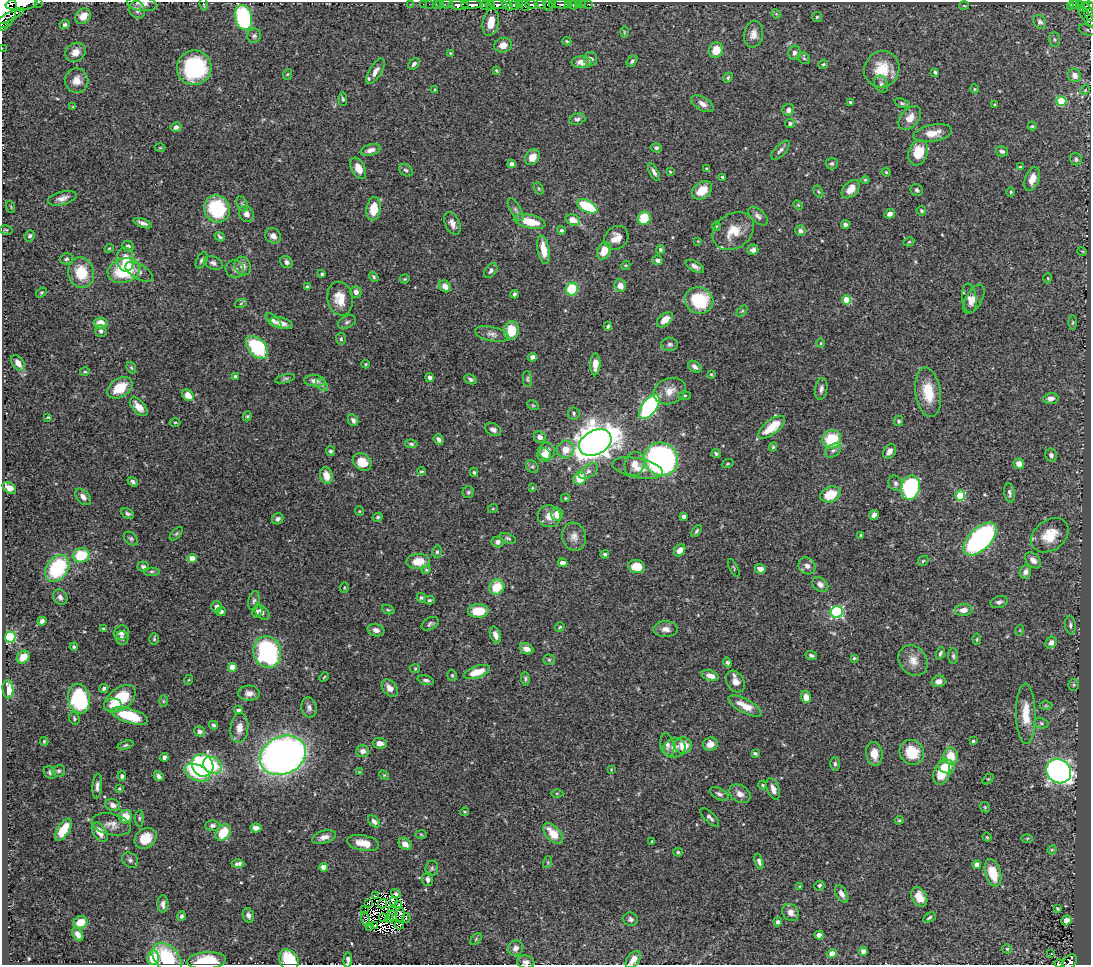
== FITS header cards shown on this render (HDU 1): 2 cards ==
NAXIS1  =                 1089
NAXIS2  =                  963

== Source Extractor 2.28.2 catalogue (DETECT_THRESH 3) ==
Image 1089 x 963 px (HDU 1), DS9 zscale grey, 1 PNG px = 1 image px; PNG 1093 x 967 px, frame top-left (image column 1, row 963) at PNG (2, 2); each listed source drawn as its Kron ellipse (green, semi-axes under 4 px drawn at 4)
Background 0.536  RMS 0.019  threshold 0.0584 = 3 sigma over >= 5 px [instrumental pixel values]
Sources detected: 527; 8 with non-positive FLUX_AUTO (blend fragments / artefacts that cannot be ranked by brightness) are neither listed nor drawn; of the other 519, the 500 brightest by FLUX_AUTO listed and drawn (19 fainter detections omitted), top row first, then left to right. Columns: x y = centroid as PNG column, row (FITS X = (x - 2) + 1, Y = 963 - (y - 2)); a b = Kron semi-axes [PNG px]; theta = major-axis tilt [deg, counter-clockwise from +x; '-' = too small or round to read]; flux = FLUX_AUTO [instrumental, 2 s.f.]
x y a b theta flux
38 2 2 2 - 26
22 3 16 6 8 1200
142 4 15 7 -7 7.4
204 4 6 3 -80 1.3
411 4 2 2 - 6.7
423 4 2 2 - 10
429 4 2 2 - 8
436 4 2 2 - 7.3
440 4 2 2 - 3.5
447 4 6 2 0 14
498 4 9 4 -3 410
519 4 3 3 - 36
541 4 5 3 - 210
553 4 3 3 - 150
561 4 8 3 -1 140
579 4 3 3 - 31
583 4 2 2 - 3.5
589 4 3 3 - 23
1074 4 5 3 - 71
1079 4 3 3 - 75
458 5 10 4 -5 700
472 5 11 3 2 540
491 5 4 3 - 100
507 5 7 3 -54 140
514 5 5 3 - 200
524 5 6 2 -52 140
531 5 6 3 0 33
569 5 3 2 - 63
573 5 4 3 - 19
486 6 6 4 -21 82
548 6 6 2 -60 59
964 6 5 3 - 1.2
1071 6 3 2 - 34
1089 6 5 4 - 120
1081 8 4 3 - 26
5 10 18 11 81 2500
137 10 9 7 -64 5.3
1088 12 10 3 -68 110
776 14 5 4 - 1.4
10 16 15 3 27 470
83 16 8 7 - 13
817 17 5 5 - 1.7
1086 17 12 4 -51 95
244 18 12 8 -77 150
491 22 14 8 79 17
1040 22 7 6 - 3.4
65 24 5 4 - 2.9
3 27 3 3 - 100
1087 30 8 5 -18 2.9
624 32 6 4 90 1.7
754 34 13 9 80 10
254 36 7 7 - 3.6
1054 39 7 5 -88 3.2
567 41 4 3 - 1.5
503 45 9 7 15 9.2
2 48 2 2 - 4.3
716 50 8 7 - 21
75 52 11 9 37 12
450 53 3 3 - 1.3
794 53 7 6 - 4.9
804 58 7 5 -43 2.3
591 59 7 6 - 4.9
632 61 6 4 50 3
582 62 10 6 -1 8.6
414 64 7 4 46 3.4
823 64 5 4 - 1.7
194 68 17 17 - 140
882 69 18 17 - 35
496 70 3 3 - 1.3
375 71 15 6 59 9.3
935 72 4 3 - 2.3
288 74 5 3 - 1.3
1075 75 7 6 - 8.3
728 78 5 4 - 1.8
77 80 12 11 - 14
881 84 9 6 -63 4.2
435 89 3 3 - 1.3
974 89 4 4 - 1.4
1085 90 5 3 - 1.3
343 99 7 4 -86 2.2
1061 101 5 5 - 49
850 102 4 3 - 1.8
902 103 8 4 -18 2.6
702 104 12 6 -31 7.3
995 105 3 3 - 1.3
73 107 4 3 - 1.6
788 110 6 5 - 5.2
910 118 14 9 49 13
577 119 8 5 15 4.2
790 123 5 4 - 3.1
1032 126 4 4 - 1.5
176 127 5 5 - 4.5
933 133 19 8 10 17
160 148 5 3 - 1.2
656 148 5 4 - 3.2
370 150 10 5 16 6.8
780 150 12 5 46 4.5
1002 151 6 5 - 3
918 153 13 9 69 31
532 157 8 6 55 15
1076 159 6 5 - 3.1
832 163 6 6 - 2.6
512 164 4 4 - 4.5
1020 167 4 4 - 1.7
358 168 11 6 -64 15
707 169 4 4 - 1.6
406 170 7 5 -40 3
654 172 9 4 -62 4
670 172 3 3 - 1.1
886 172 4 4 - 1.6
722 177 3 3 - 1.8
1032 179 12 7 70 14
865 180 4 4 - 1.6
539 189 6 4 -59 1.6
851 189 11 7 46 13
702 190 11 8 37 22
917 190 6 5 - 3.1
818 191 6 4 -59 1.8
1011 192 4 4 - 1.6
62 198 15 6 15 8.1
242 204 8 5 -64 3
798 205 6 3 -45 1.4
587 206 11 5 -27 78
11 207 6 3 -72 1.4
217 209 14 12 -64 94
374 209 12 7 82 27
516 210 13 5 -60 4.7
921 211 5 4 - 2.3
246 214 8 7 - 8.9
890 214 5 4 - 5.7
758 216 12 6 -42 5.2
644 218 7 6 - 37
573 220 7 5 -19 15
530 222 16 6 -13 32
143 223 10 4 -19 5.4
452 223 12 7 -64 7.8
845 225 4 4 - 6.1
716 226 5 3 - 1.2
6 230 6 5 - 1.9
561 230 4 4 - 2
733 231 22 17 35 29
800 231 5 5 - 3.5
30 236 6 5 - 2.8
273 236 8 7 - 7.5
220 237 5 3 - 2.3
616 238 13 11 45 13
698 241 4 4 - 1.1
909 242 5 4 - 1.5
128 246 6 5 - 3.4
109 248 4 3 - 1.4
660 249 4 4 - 2.9
543 250 14 6 -80 21
753 250 5 5 - 3.8
604 251 9 6 67 21
1082 251 5 3 - 1.1
66 259 6 5 - 2.7
125 259 12 8 -85 22
202 260 9 5 62 3.2
658 260 5 5 - 3.6
286 262 6 5 - 4.1
213 263 10 6 -22 5
626 265 5 3 - 1.3
243 266 10 8 -62 9.6
695 266 10 5 -29 4.9
235 269 9 9 - 5.2
124 271 16 12 15 76
491 271 8 5 52 3.8
139 272 15 7 -29 6.6
81 273 15 13 -77 39
322 274 3 3 - 1.8
374 277 6 4 -56 2.5
1048 278 5 3 - 1.3
405 279 5 4 - 1.5
445 286 6 5 - 10
620 286 6 5 - 9.6
307 287 4 4 - 2.8
572 289 6 6 - 64
41 292 6 4 35 1.8
356 292 6 5 - 5.6
514 294 4 3 - 2.8
969 298 14 7 -83 7.1
340 299 17 12 -79 24
974 299 16 8 60 9.8
699 300 14 13 - 72
846 300 4 4 - 30
241 303 6 4 20 1.8
742 311 6 4 45 1.7
665 320 9 6 40 11
274 321 9 5 -41 3.7
347 322 9 6 25 3.8
101 323 7 6 - 16
281 323 12 5 -15 8.5
1073 323 7 3 89 1.8
608 326 4 2 - 2.2
511 330 9 7 83 34
101 331 6 6 - 3.4
492 334 17 7 -12 7.9
341 339 6 5 - 2.1
821 343 4 3 - 1.4
670 344 8 7 - 3.8
257 348 14 8 -47 89
532 357 5 4 - 5
18 363 9 5 -57 10
366 364 4 4 - 1.4
595 364 11 5 88 11
695 367 7 5 -37 5.6
131 368 6 4 -68 1.8
85 372 5 3 - 1.5
711 374 4 3 - 1.4
235 377 3 3 - 3.3
430 378 4 4 - 4
285 379 10 4 13 2.4
471 379 6 4 -22 3.2
528 379 8 4 -85 2.5
315 381 11 6 -7 6.7
322 385 7 4 -45 3.1
120 388 14 9 34 33
821 389 11 6 81 4.7
670 391 17 12 21 18
928 392 25 12 -81 36
188 395 6 5 - 15
685 395 6 3 2 1.5
1051 399 7 5 8 7.4
533 405 6 4 -30 1.5
139 407 11 6 -48 13
649 407 14 7 55 230
574 413 6 6 - 2.7
247 416 5 4 - 1.6
48 417 3 2 - 1.2
353 420 6 5 - 4.1
899 421 5 4 - 2.8
175 422 5 3 - 1.3
772 427 16 7 38 34
493 430 8 6 -27 5.1
540 437 6 5 - 6.6
439 439 6 4 -50 4.3
832 439 10 9 - 52
595 442 17 12 29 1900
411 444 6 4 -8 2.7
773 447 4 4 - 1.6
566 449 9 8 - 16
330 451 5 4 - 2.9
547 451 8 8 - 10
833 451 9 6 35 3.9
889 451 8 5 58 8.7
716 453 5 4 - 2.2
544 455 7 6 - 19
1051 455 6 5 - 3.5
661 459 17 16 - 310
362 462 10 8 -37 23
635 464 12 9 70 13
728 464 6 4 20 1.6
1019 464 5 5 - 11
532 467 7 5 -50 2.8
637 468 26 9 -11 20
421 471 4 3 - 1.6
588 471 11 6 31 5.1
474 472 5 4 - 2.2
326 475 8 6 -75 14
580 478 7 6 - 31
133 482 5 4 - 3.5
896 483 8 7 - 4.1
9 488 7 5 -33 11
532 488 3 2 - 1
910 488 12 9 76 180
468 492 6 5 - 2.3
1009 493 10 5 -83 3.4
830 494 10 7 22 33
960 496 5 5 - 73
83 497 9 6 -50 6.8
565 498 4 3 - 1.6
493 508 5 3 - 1.2
359 511 4 4 - 1.3
127 514 7 4 -27 2.9
557 514 6 6 - 17
874 515 5 4 - 6
549 516 11 11 - 12
683 516 4 4 - 3.8
378 517 5 4 - 2.1
278 519 6 5 - 4.1
696 531 7 3 54 2.2
176 534 8 4 45 2.2
861 535 3 3 - 1.7
1050 535 20 15 38 32
574 537 14 12 -74 10
131 538 8 5 -38 2.8
508 538 8 4 -19 2.4
980 539 20 11 44 280
498 542 6 5 - 6
680 550 6 5 - 11
437 552 6 5 - 2.5
605 554 4 4 - 2.3
81 555 8 7 - 42
192 558 4 4 - 20
1033 560 9 6 -44 7.3
418 561 12 7 4 21
923 561 6 4 44 2
563 563 5 4 - 7.8
807 566 9 8 - 6.3
143 567 6 5 - 3.9
637 567 8 6 -11 23
57 568 14 10 53 100
734 568 9 3 -62 1.5
760 569 5 5 - 7.1
426 570 4 3 - 1.4
152 571 8 4 0 2.4
1025 572 7 5 70 5.1
820 584 9 6 -36 5.7
344 587 5 3 - 1.2
497 587 8 7 - 35
60 597 8 6 -55 4.4
421 598 5 4 - 2.2
429 600 5 4 - 2.1
254 601 10 5 77 3.4
999 602 9 5 13 3.9
216 607 6 5 - 5.9
388 610 6 4 -18 1.8
964 610 9 6 4 10
221 611 5 4 - 3.5
257 611 6 5 - 2.6
478 611 10 6 1 30
262 612 9 5 -44 5
837 612 6 6 - 170
42 621 4 4 - 4.1
430 624 9 6 29 3.3
1070 625 9 5 -82 3.5
560 627 5 3 - 1.5
103 629 4 3 - 2.2
666 629 12 8 -1 8.3
376 630 8 6 -17 6.9
1020 630 5 3 - 1
121 633 8 7 - 5.7
495 635 8 5 -72 7.3
10 637 5 5 - 98
122 638 7 6 - 4.4
154 639 6 4 -89 2
977 639 6 4 -86 1.6
1051 643 6 5 - 6
74 647 4 3 - 1.7
526 649 7 5 -22 8.3
267 652 16 14 -76 200
940 653 6 3 69 3
811 655 6 4 -23 2.9
953 656 8 5 -89 2.7
23 657 7 5 42 11
854 658 3 3 - 1.4
549 660 5 5 - 2.1
913 661 16 13 -53 15
727 663 5 4 - 3.2
232 667 4 4 - 25
415 669 5 4 - 1.6
477 672 13 6 18 23
452 675 6 4 -75 1.9
710 676 9 5 -18 9.6
324 677 5 3 - 1.1
525 679 7 4 -84 2.3
188 680 5 3 - 1
426 680 8 4 -15 3.1
939 681 7 6 - 6.7
735 682 11 8 -59 10
1074 685 5 5 - 1.8
390 688 10 6 -48 10
8 689 9 5 -84 21
104 689 5 4 - 3.4
249 693 11 7 -1 8.8
806 697 6 4 -75 11
79 699 15 11 -79 99
120 699 18 11 36 56
163 701 6 4 -89 1.4
113 705 9 7 5 11
1046 705 6 4 0 1.8
745 706 18 6 -28 18
309 707 10 7 -77 5.6
238 710 4 3 - 2.8
1026 714 30 9 -89 30
130 716 19 7 -17 51
74 718 6 5 - 2.2
1041 723 7 5 -17 2.5
214 725 4 3 - 2.8
239 728 15 9 84 11
199 731 6 5 - 5.6
44 741 4 3 - 1.7
973 741 3 3 - 1.8
380 743 7 5 -4 8.8
710 744 7 6 - 9.9
125 745 8 4 18 2.2
667 745 12 7 -79 6.3
683 746 8 8 - 21
674 748 11 9 24 11
363 751 6 6 - 6.1
912 752 13 12 - 36
755 753 4 3 - 2.1
874 754 12 8 -83 16
283 755 24 18 25 850
951 756 8 7 - 25
164 757 4 4 - 4.1
835 764 7 5 -90 2.8
203 765 12 10 -54 320
213 765 10 8 -30 41
947 766 8 7 - 17
611 769 3 2 - 1
59 771 6 6 - 2.7
1059 771 13 11 -42 600
50 772 7 5 -51 2.7
359 772 4 4 - 1
197 773 13 7 -24 51
942 773 12 8 70 38
384 775 5 4 - 1.3
122 776 5 4 - 2.8
159 776 5 4 - 3.9
988 779 6 4 43 1.5
763 785 4 3 - 1.6
97 786 12 4 85 5.3
119 788 3 3 - 1.4
773 789 11 6 -70 7.4
557 793 6 4 0 1.5
719 794 10 5 -29 3.9
740 794 11 8 -31 8.1
113 805 8 6 -22 6.9
985 807 6 4 -46 1.7
465 812 4 3 - 1.4
125 817 7 6 - 21
710 817 12 5 -45 4
139 818 8 4 89 2
899 820 4 3 - 1.4
374 821 7 4 -46 5
111 824 20 10 -12 11
212 825 7 5 3 3.8
256 828 5 4 - 6.8
63 830 13 6 57 28
100 832 11 6 -58 12
223 833 9 7 54 34
421 834 6 4 -2 1.5
553 834 12 7 -48 27
324 837 12 6 16 7.1
987 837 5 4 - 1.5
146 838 12 9 36 24
1027 838 5 3 - 1.4
652 841 3 2 - 1.1
363 843 16 7 -10 17
405 844 7 5 -38 12
1052 850 5 4 - 1.3
678 852 4 4 - 1.8
130 860 9 7 -37 4.2
548 862 6 4 73 1.6
759 862 8 4 -73 3.6
238 864 6 4 0 3.9
977 865 4 4 - 9.5
324 867 4 4 - 16
432 868 7 6 - 3.3
993 873 14 7 -74 33
428 879 7 5 -83 5.1
819 885 5 4 - 2.6
800 886 4 3 - 1
396 893 5 2 - 2.2
842 894 9 5 -59 7.3
376 896 3 2 - 4.7
919 897 10 7 -64 15
393 901 3 2 - 1.8
369 903 4 3 - 3.2
163 904 8 5 89 6.3
383 904 5 2 - 1.3
399 904 3 2 - 1.7
1058 909 4 3 - 1.6
365 910 3 2 - 1.5
393 911 4 3 - 3.7
791 912 9 7 -50 6.7
248 915 7 5 -71 4.5
400 915 7 4 84 4.3
181 916 5 4 - 2.8
393 916 5 2 - 1.5
383 918 4 2 - 1
389 918 5 2 - 3.2
406 918 4 2 - 1.6
929 918 7 4 33 2.2
365 919 7 3 -76 7.1
630 919 7 6 - 3.5
1066 920 5 4 - 5.8
81 922 7 6 - 21
778 922 4 4 - 3.4
374 925 3 2 - 2.1
399 925 4 3 - 2.1
370 927 3 2 - 12
78 935 7 5 -58 8
819 935 4 4 - 5.5
476 939 7 4 46 2
516 948 8 7 - 6.7
1007 949 4 4 - 1.7
863 951 4 4 - 5.6
832 953 5 4 - 9.9
1051 954 3 2 - 2
153 958 7 6 - 26
167 958 17 11 -46 77
289 960 11 9 -55 48
348 960 7 4 86 4.2
633 960 9 6 53 13
207 961 19 8 4 49
526 962 8 6 -11 4.8
1070 962 8 6 49 57
1059 963 4 3 - 3
At the frame edge (FLAGS 8, measured only in part): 16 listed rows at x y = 38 2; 22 3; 142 4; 1089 6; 5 10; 1088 12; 3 27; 2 48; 167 958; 289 960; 348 960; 633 960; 207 961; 526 962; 1070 962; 1059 963
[19 fainter detections neither listed nor drawn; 8 non-positive-flux detections neither listed nor drawn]